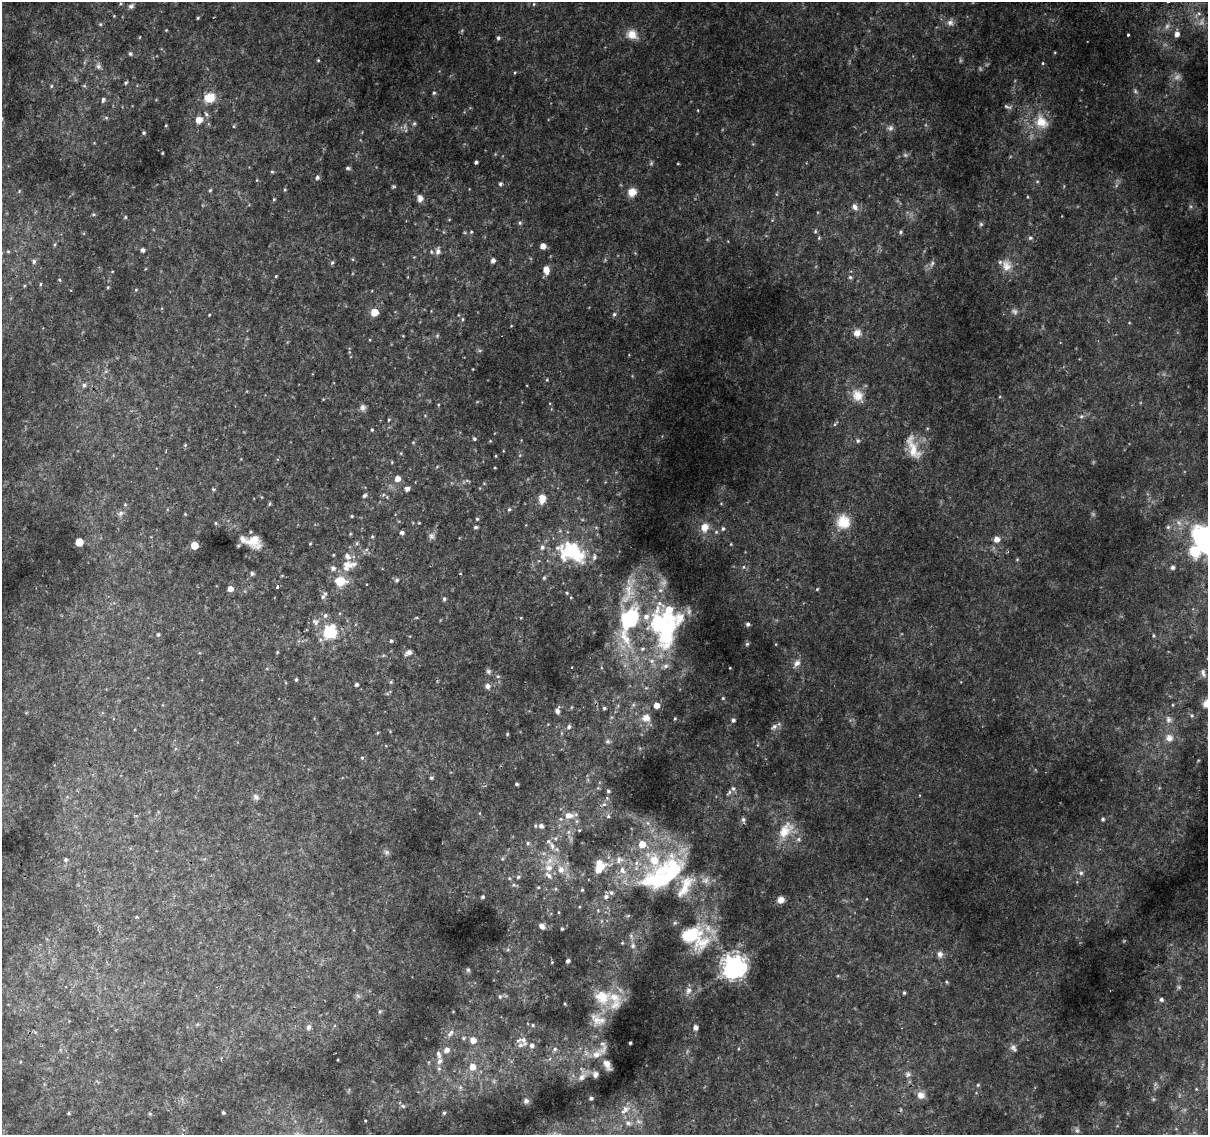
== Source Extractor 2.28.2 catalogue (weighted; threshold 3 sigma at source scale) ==
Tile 10 of 4 x 4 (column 2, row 3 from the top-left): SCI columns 1212-2417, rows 1397-2529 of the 4844 x 5117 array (HDU 1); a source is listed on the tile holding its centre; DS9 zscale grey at full resolution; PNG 1210 x 1137 px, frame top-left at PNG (2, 2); no overlay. Shown black and unused: <1% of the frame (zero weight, under 2 of 3 exposures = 2% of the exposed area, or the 3 px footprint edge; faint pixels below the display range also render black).
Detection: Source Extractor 2.28.2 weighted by HDU 2 'WHT'; one run over the whole footprint, this tile lists its part. Background 0.0172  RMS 0.004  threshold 0.0179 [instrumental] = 3 sigma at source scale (4.5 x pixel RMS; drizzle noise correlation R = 1.50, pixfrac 1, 0.0396/0.0396 arcsec/px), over >= 5 px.
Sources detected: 317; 9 too faint to see at this stretch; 2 inside a brighter object's white glare — not listed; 29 inside a brighter listed object's ellipse — not listed separately; the other 277 listed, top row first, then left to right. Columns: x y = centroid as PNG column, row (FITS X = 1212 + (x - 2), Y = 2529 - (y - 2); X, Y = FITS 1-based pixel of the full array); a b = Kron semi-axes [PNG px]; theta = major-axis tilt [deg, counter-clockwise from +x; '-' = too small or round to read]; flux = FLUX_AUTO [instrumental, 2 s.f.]
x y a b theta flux
1168 2 3 3 - 3.8
534 4 5 3 - 0.35
131 6 7 6 - 1.1
198 18 4 3 - 0.45
950 22 9 8 - 1.8
100 24 5 5 - 0.51
166 30 4 4 - 0.29
632 34 14 12 -29 4.7
1177 34 5 5 - 2.3
1128 35 3 2 - 0.95
140 37 4 3 - 0.28
498 38 5 4 - 0.77
130 54 5 4 - 0.84
318 60 4 4 - 0.43
1043 63 4 4 - 0.5
98 66 8 6 -67 1.2
515 73 5 3 - 0.41
126 83 4 3 - 0.59
51 86 5 4 - 0.44
84 86 6 4 17 0.46
1135 91 7 6 - 0.78
434 93 5 4 - 0.62
209 98 12 10 8 7.9
103 100 6 5 - 0.88
1007 107 12 5 -19 0.99
206 114 7 6 - 0.88
106 118 6 4 0 0.52
199 120 8 7 - 3.3
1041 122 23 17 -51 9.3
414 123 5 5 - 0.66
166 125 3 2 - 0.33
234 126 5 3 - 0.36
890 128 9 8 - 1.4
144 133 5 4 - 0.46
162 153 3 2 - 0.34
476 162 4 3 - 0.84
651 163 6 5 - 0.63
678 164 4 2 - 0.29
348 168 5 4 - 0.82
272 171 5 4 - 0.51
317 177 5 5 - 1
500 184 5 4 - 0.84
393 186 7 3 9 0.46
210 190 5 4 - 0.49
285 190 5 3 - 0.36
632 192 9 9 - 4.4
420 198 10 8 -87 2.1
274 199 5 3 - 0.41
855 207 10 7 -54 2.1
93 214 5 4 - 0.56
125 217 4 4 - 0.5
520 223 6 5 - 0.68
981 224 6 5 - 0.69
815 231 5 4 - 0.55
471 232 5 4 - 0.5
901 232 5 5 - 0.65
819 238 5 4 - 0.5
1030 238 6 5 - 0.9
543 246 5 5 - 3.1
143 250 4 4 - 1.4
8 251 6 4 0 0.49
438 251 11 7 85 1.9
493 260 5 4 - 1.7
34 261 7 5 85 0.83
332 262 6 4 49 0.65
932 263 9 5 63 1.2
1006 265 17 14 -74 5.1
546 270 9 6 -83 3.4
276 276 4 3 - 0.36
850 277 5 5 - 0.7
60 280 4 3 - 0.45
41 284 5 3 - 0.44
108 287 4 3 - 0.38
136 290 4 4 - 0.39
374 312 5 5 - 11
614 314 6 5 - 0.79
209 315 3 3 - 0.28
462 319 5 3 - 0.46
511 326 4 3 - 0.29
857 333 9 9 - 3.3
473 369 4 2 - 0.24
84 385 6 5 - 1
857 395 20 15 -54 6.5
363 407 9 8 - 1.4
1081 416 6 5 - 0.73
389 420 5 4 - 0.39
835 424 5 4 - 0.57
372 430 4 3 - 0.46
474 439 5 4 - 0.56
858 441 5 5 - 0.83
413 442 5 3 - 0.36
185 445 4 4 - 0.44
913 448 38 14 -70 9
401 453 5 3 - 0.33
496 456 5 3 - 0.33
495 468 4 2 - 0.29
397 479 5 5 - 3.2
213 489 4 4 - 0.51
407 489 6 6 - 1.3
364 496 5 4 - 0.86
542 499 10 7 88 4.1
125 504 4 3 - 0.66
269 504 5 3 - 0.46
509 509 5 4 - 0.55
120 513 9 6 41 1.2
185 514 4 4 - 0.37
352 516 4 4 - 0.44
477 519 4 4 - 0.45
843 522 18 17 - 8.7
216 523 4 4 - 0.45
419 523 4 3 - 0.31
476 527 4 4 - 0.93
704 527 8 7 - 5
1168 527 6 6 - 0.75
723 529 5 5 - 0.76
402 532 5 4 - 1.2
716 532 6 4 45 0.56
350 534 4 3 - 0.36
432 536 10 8 79 1.5
372 537 5 4 - 0.45
997 539 5 5 - 3.3
252 541 19 10 -15 6.4
79 542 6 6 - 4.2
357 543 6 4 72 0.54
310 544 3 3 - 0.33
731 544 4 3 - 0.32
194 545 5 5 - 12
1206 545 39 23 -57 63
571 552 31 20 -20 29
333 555 3 3 - 0.36
1017 559 5 4 - 0.4
348 565 17 10 -12 3.7
1173 567 5 5 - 1.2
333 568 6 6 - 1.5
252 573 5 5 - 0.78
460 574 3 2 - 0.29
544 578 5 4 - 0.55
397 580 5 5 - 0.89
340 581 12 9 -1 9
277 587 4 3 - 2.9
230 589 5 5 - 2.9
817 589 4 3 - 0.4
660 590 8 6 20 1.3
628 591 46 13 75 10
567 593 4 4 - 0.39
323 597 7 6 - 1.1
444 599 6 4 90 0.67
668 611 21 16 86 13
325 615 7 6 - 1.1
646 616 10 9 - 3.3
416 618 5 3 - 0.38
521 618 3 3 - 0.3
627 621 27 16 -81 20
315 622 12 9 -41 2.2
658 624 12 7 -84 56
748 624 5 4 - 0.92
329 632 12 11 - 22
158 635 5 4 - 0.62
1153 636 5 4 - 0.52
391 641 5 4 - 0.62
747 644 5 5 - 0.57
642 649 7 6 - 1
277 652 4 4 - 0.38
408 652 8 5 32 1.8
797 663 12 8 53 2.1
665 666 9 7 8 1.7
730 668 3 2 - 0.4
488 671 7 6 - 0.91
1203 673 12 6 -73 1.5
296 680 4 3 - 0.59
391 682 5 4 - 0.51
356 684 4 4 - 0.9
487 686 6 6 - 1.6
387 694 6 4 18 0.48
723 698 4 4 - 0.41
1207 704 11 10 - 4.5
656 705 5 5 - 3.6
604 708 4 4 - 0.65
557 711 8 5 80 1.6
1192 715 6 5 - 0.71
646 718 13 13 - 4.6
675 718 4 4 - 0.41
1168 719 10 8 88 1.9
733 720 5 4 - 1
569 727 6 5 - 1
774 727 10 6 30 1.4
507 734 4 3 - 0.41
1169 738 11 11 - 3.2
608 741 6 6 - 0.95
362 758 5 4 - 0.79
431 778 5 4 - 0.61
516 784 3 3 - 0.68
733 788 7 6 - 1
608 791 4 4 - 0.62
256 797 9 7 -44 1.3
607 798 6 5 - 0.6
604 804 6 5 - 0.85
569 815 13 9 0 3.7
608 816 5 4 - 0.6
743 819 6 6 - 1
1103 819 5 4 - 0.72
535 826 5 4 - 0.55
541 826 5 5 - 1.5
579 830 4 3 - 0.37
785 830 27 15 50 9.1
568 832 7 4 71 0.77
798 839 7 5 47 0.93
528 843 6 5 - 0.69
642 844 6 6 - 6.1
552 846 13 6 -65 2.3
387 852 8 5 -27 0.96
66 860 4 4 - 0.66
619 860 13 9 34 2.9
599 867 13 8 47 8.2
549 868 11 10 - 3.8
561 870 10 9 - 3.2
1081 873 7 6 - 1.3
666 875 77 37 33 62
518 877 5 5 - 0.65
514 885 7 5 -21 0.86
538 887 4 4 - 0.41
582 890 4 3 - 0.49
483 897 4 4 - 0.72
781 900 8 7 - 2.4
558 912 4 3 - 0.27
136 917 4 3 - 0.4
542 926 7 6 - 1.8
562 929 3 3 - 0.62
690 935 33 25 12 23
622 943 4 3 - 0.37
633 946 7 7 - 1.4
940 954 8 7 - 1.6
568 961 4 3 - 1
552 962 4 2 - 0.27
734 966 8 8 - 390
468 970 5 5 - 0.73
946 982 4 4 - 0.44
688 990 10 8 82 2.2
904 993 4 3 - 0.55
500 997 7 5 -90 0.89
602 997 24 19 -5 12
1161 999 5 5 - 0.98
565 1004 4 3 - 0.38
380 1012 5 4 - 0.59
596 1020 20 13 -65 5.5
533 1025 5 4 - 0.56
308 1027 7 6 - 1.3
695 1027 5 5 - 1.7
450 1033 13 6 52 1.7
463 1038 5 5 - 0.62
473 1040 6 6 - 3.6
523 1040 9 7 -73 2
630 1043 3 3 - 0.71
532 1045 7 7 - 1.7
1013 1048 11 6 -52 1.3
555 1049 7 6 - 1.2
446 1050 7 6 - 2.2
596 1054 16 10 34 4.4
439 1061 8 6 63 1.8
607 1065 12 6 -66 2.5
472 1067 6 6 - 4.6
908 1074 8 8 - 1.4
595 1075 7 6 - 1.6
582 1077 10 8 50 2.4
978 1085 5 4 - 0.5
460 1087 6 5 - 0.8
1196 1089 4 4 - 0.39
921 1095 10 9 - 2.7
591 1098 4 3 - 0.85
526 1101 6 6 - 1.3
403 1106 6 5 - 0.69
625 1110 15 9 46 3.7
69 1113 4 3 - 0.46
223 1113 3 3 - 0.58
444 1113 4 3 - 0.57
150 1114 6 4 -2 0.48
628 1123 10 7 -43 2
Isophote crosses this tile's border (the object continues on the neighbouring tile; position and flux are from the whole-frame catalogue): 3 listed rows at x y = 1168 2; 1206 545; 1207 704